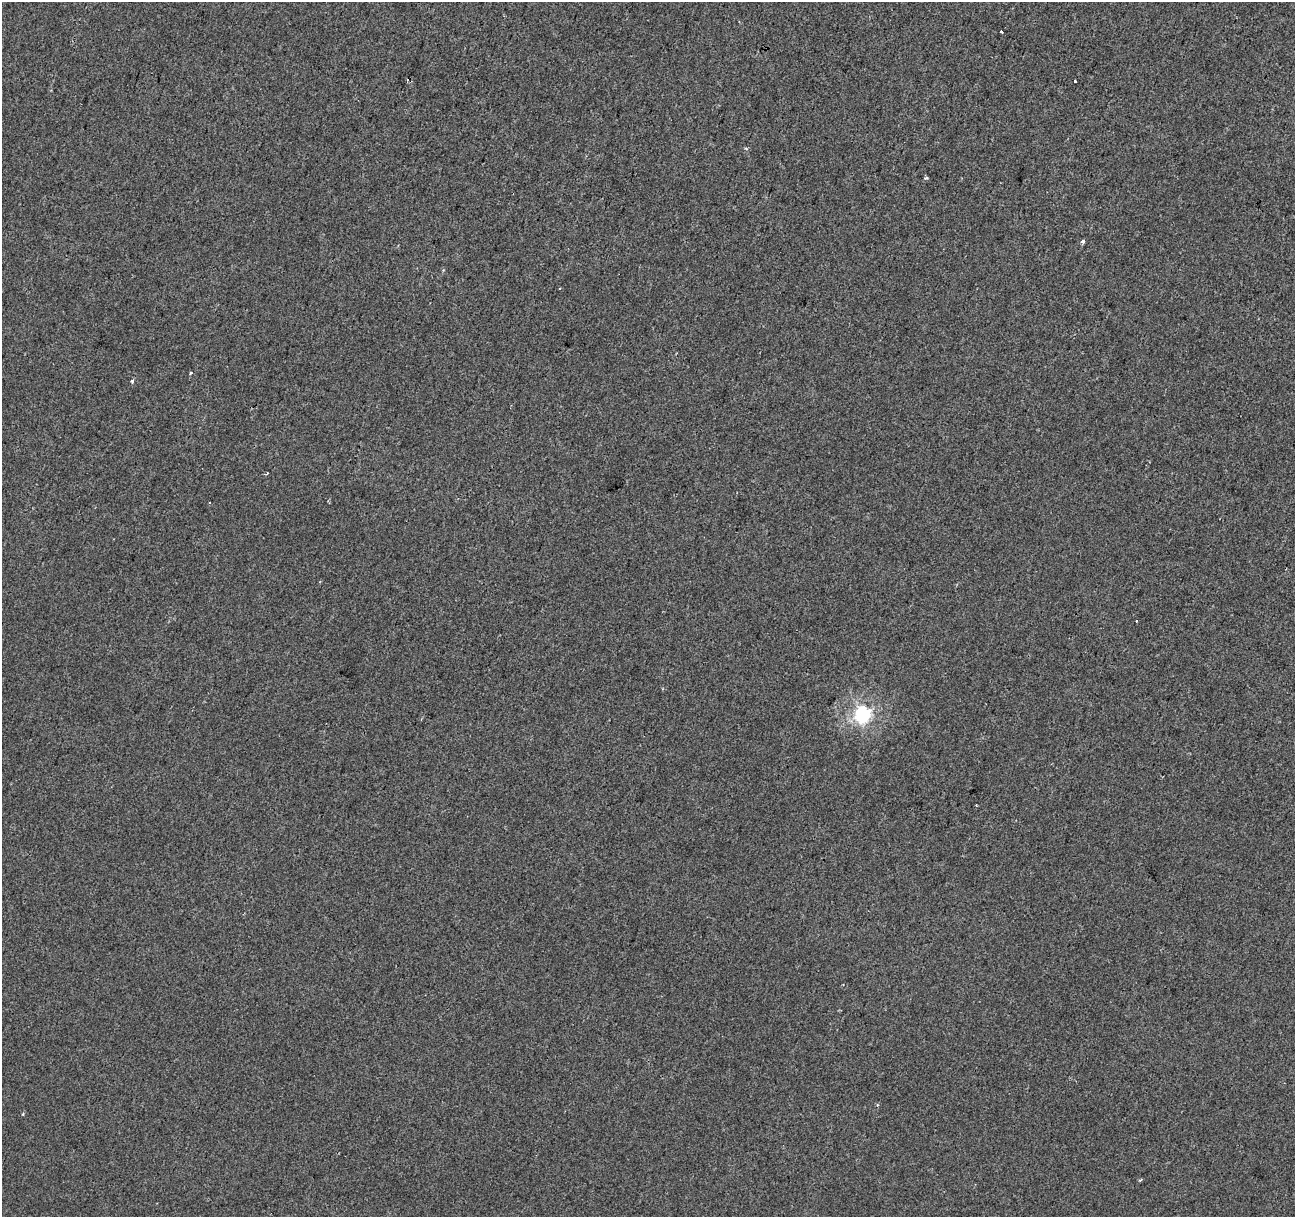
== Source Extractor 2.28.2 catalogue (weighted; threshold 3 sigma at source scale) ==
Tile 10 of 4 x 4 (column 2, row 3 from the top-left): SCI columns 1294-2586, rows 1434-2648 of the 5181 x 5359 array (HDU 1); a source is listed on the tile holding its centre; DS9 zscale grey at full resolution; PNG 1297 x 1219 px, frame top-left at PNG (2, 2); no overlay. Shown black and unused: <1% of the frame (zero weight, under 2 of 3 exposures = <1% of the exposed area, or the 3 px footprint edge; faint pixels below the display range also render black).
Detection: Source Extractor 2.28.2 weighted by HDU 2 'WHT'; one run over the whole footprint, this tile lists its part. Background 1.13e-04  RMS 0.0042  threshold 0.0188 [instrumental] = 3 sigma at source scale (4.5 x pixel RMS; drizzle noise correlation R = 1.50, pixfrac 1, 0.0396/0.0396 arcsec/px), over >= 5 px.
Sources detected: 11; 2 cosmic-ray / hot-pixel residue — not listed; the other 9 listed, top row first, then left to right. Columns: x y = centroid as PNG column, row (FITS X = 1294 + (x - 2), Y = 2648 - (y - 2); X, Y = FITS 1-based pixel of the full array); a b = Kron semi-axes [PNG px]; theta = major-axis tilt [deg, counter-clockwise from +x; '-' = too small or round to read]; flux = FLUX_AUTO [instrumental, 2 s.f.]
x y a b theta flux
1001 32 3 3 - 1.1
1074 81 3 3 - 0.8
1083 241 4 3 - 1.7
190 373 4 3 - 0.53
132 381 4 4 - 0.66
267 473 3 3 - 0.46
862 714 6 6 - 120
877 1105 4 3 - 0.42
1140 1180 5 3 - 0.48